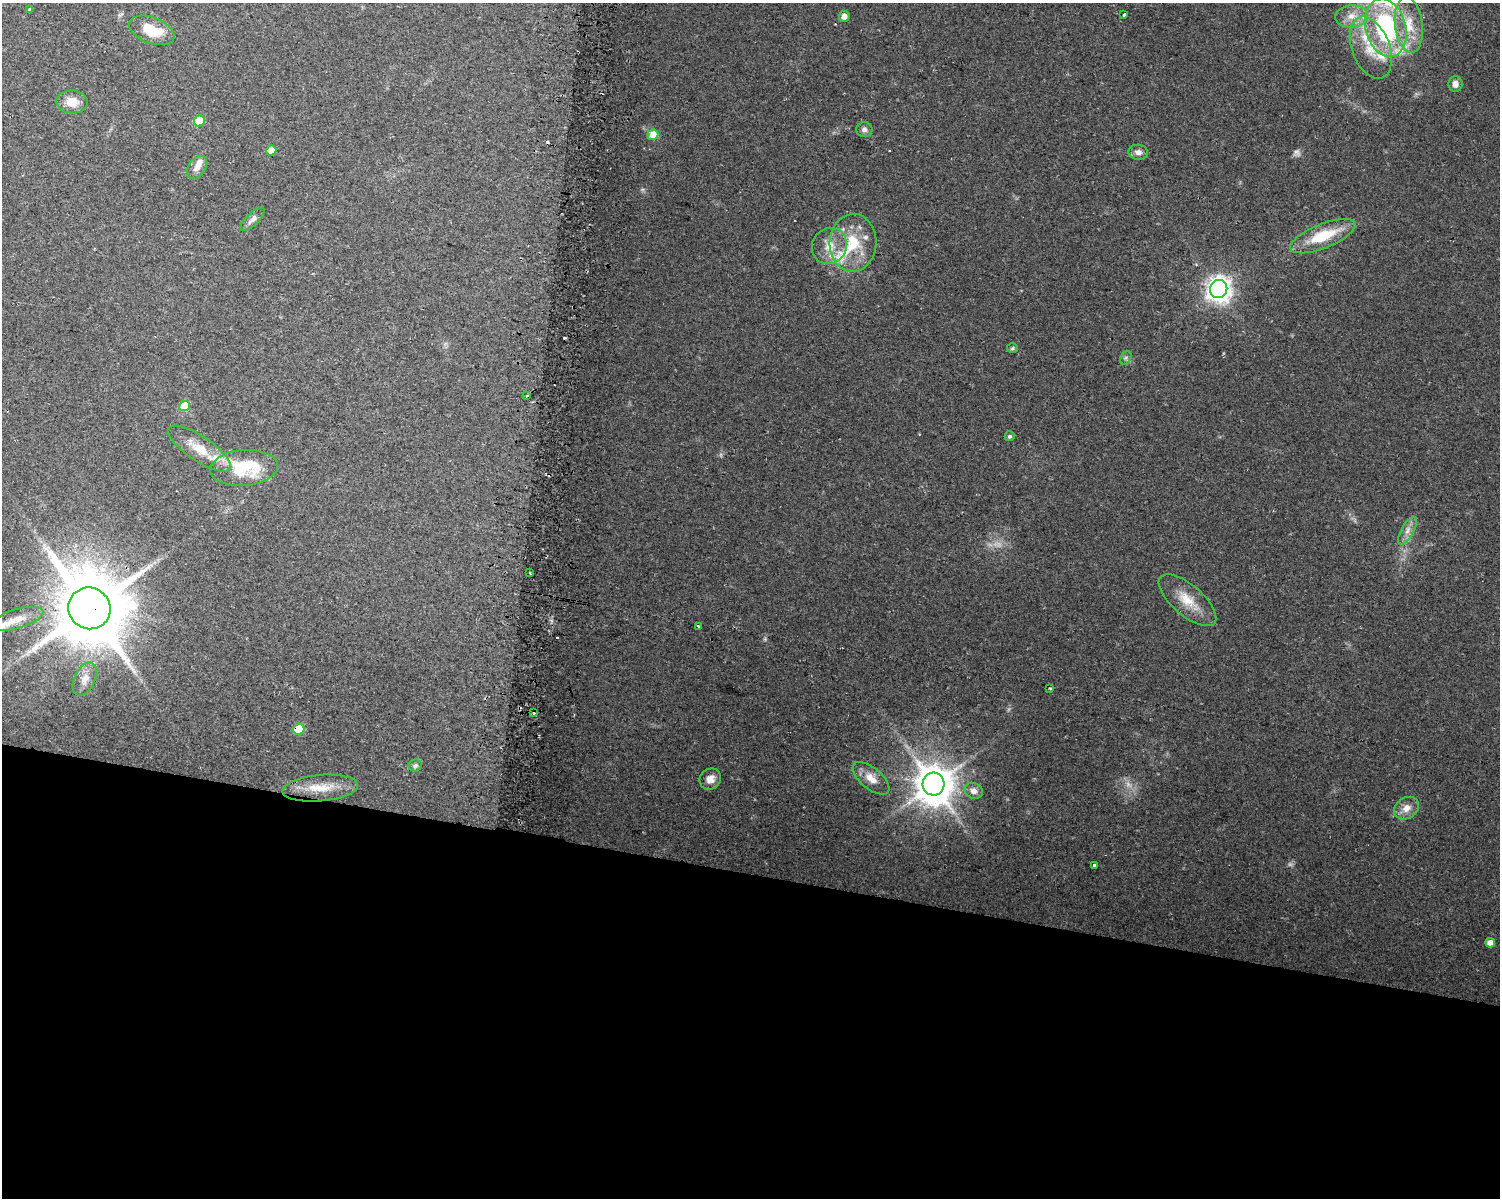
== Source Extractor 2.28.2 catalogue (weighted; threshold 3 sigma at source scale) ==
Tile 11 of 3 x 4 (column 2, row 4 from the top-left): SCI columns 1816-3313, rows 4-1199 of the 5070 x 4801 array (HDU 1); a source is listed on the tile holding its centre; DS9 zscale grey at full resolution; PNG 1502 x 1200 px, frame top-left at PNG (2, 3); each listed source drawn as its Kron ellipse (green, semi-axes under 4 px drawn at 4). Shown black and unused: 27% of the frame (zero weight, under 2 of 3 exposures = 2% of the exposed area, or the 3 px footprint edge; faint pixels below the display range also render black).
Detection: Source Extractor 2.28.2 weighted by HDU 2 'WHT'; one run over the whole footprint, this tile lists its part. Background 0.0423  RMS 0.011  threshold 0.0477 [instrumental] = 3 sigma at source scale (4.5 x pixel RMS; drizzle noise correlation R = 1.50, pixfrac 1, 0.0396/0.0396 arcsec/px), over >= 5 px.
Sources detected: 63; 4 too faint to see at this stretch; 4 cosmic-ray / hot-pixel residue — neither listed nor drawn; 8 inside a brighter listed object's ellipse — not listed separately; the other 47 listed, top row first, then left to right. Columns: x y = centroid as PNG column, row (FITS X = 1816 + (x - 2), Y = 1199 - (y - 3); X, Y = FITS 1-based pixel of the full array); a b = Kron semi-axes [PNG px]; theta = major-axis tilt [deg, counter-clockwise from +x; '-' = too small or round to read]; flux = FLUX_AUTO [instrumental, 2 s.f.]
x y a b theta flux
30 9 3 3 - 5.7
1124 14 4 3 - 3.9
844 16 5 5 - 7
1352 16 16 11 4 15
1409 25 28 14 -83 29
1386 28 30 20 -75 130
152 30 23 13 -21 30
1371 48 32 19 -69 39
1455 84 8 7 - 6.4
72 102 15 11 -2 15
199 121 6 5 - 30
864 130 8 7 - 4
653 135 5 5 - 16
271 150 5 5 - 9.5
1138 152 10 7 -4 5.4
197 167 13 8 55 7.3
253 219 15 6 45 5.3
1323 236 35 12 22 44
853 243 29 23 88 48
829 246 18 17 - 21
1219 289 9 8 - 860
1013 348 5 5 - 1.5
1126 358 7 5 60 2.3
527 396 3 3 - 3.9
184 406 5 5 - 32
1010 436 5 5 - 2.3
199 449 36 12 -34 26
244 468 34 18 4 60
1407 531 15 6 61 7.4
530 573 3 2 - 1.1
1187 600 35 15 -41 26
89 608 21 20 - 9600
17 619 27 9 16 16
698 626 3 3 - 2.3
85 679 17 10 65 11
1050 688 3 2 - 1.3
534 713 3 3 - 17
299 729 5 5 - 35
415 766 7 6 - 2.4
871 778 22 10 -40 14
710 779 11 10 - 8.5
934 784 11 11 - 3000
320 788 38 13 5 25
974 791 9 7 -23 6.7
1406 808 13 10 35 10
1095 865 4 3 - 6.5
1490 943 5 4 - 8.3
Overlapping masked pixels (flux is a lower limit): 2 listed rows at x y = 89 608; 299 729
Isophote crosses this tile's border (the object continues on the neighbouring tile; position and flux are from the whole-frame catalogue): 1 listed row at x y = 1386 28